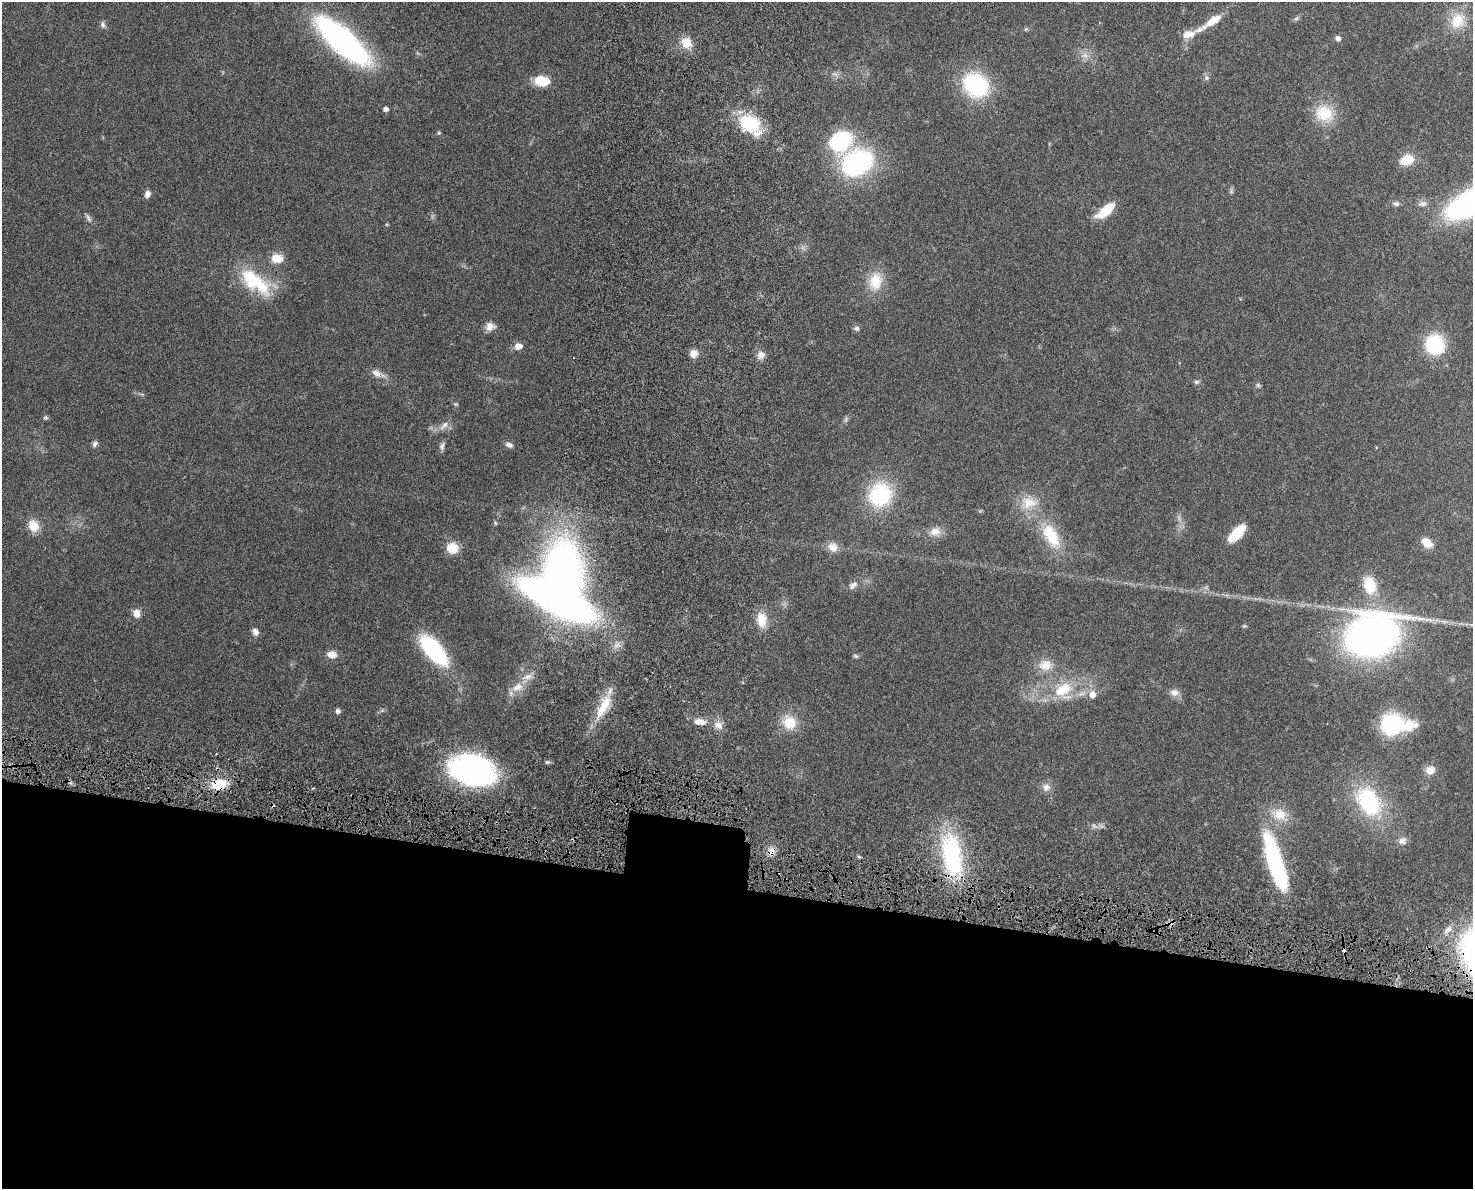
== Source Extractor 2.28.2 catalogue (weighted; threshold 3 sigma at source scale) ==
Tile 11 of 3 x 4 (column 2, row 4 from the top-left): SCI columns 1665-3135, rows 81-1267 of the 4909 x 4905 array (HDU 1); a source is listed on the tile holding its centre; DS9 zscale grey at full resolution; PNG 1475 x 1191 px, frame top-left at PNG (2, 2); no overlay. Shown black and unused: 26% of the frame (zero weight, under 4 of 8 exposures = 6% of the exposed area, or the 3 px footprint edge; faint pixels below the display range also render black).
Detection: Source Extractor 2.28.2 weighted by HDU 2 'WHT'; one run over the whole footprint, this tile lists its part. Background 0.0272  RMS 0.0022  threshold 0.00916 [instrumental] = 3 sigma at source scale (4.09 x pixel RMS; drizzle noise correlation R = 1.36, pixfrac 0.8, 0.05/0.05 arcsec/px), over >= 5 px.
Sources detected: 94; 2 inside a brighter object's white glare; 2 cosmic-ray / hot-pixel residue — not listed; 6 inside a brighter listed object's ellipse — not listed separately; the other 84 listed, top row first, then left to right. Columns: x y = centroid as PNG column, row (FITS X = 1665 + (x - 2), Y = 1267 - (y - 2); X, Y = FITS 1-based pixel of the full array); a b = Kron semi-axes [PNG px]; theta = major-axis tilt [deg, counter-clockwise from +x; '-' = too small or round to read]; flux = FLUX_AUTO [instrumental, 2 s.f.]
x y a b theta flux
1296 19 6 4 2 0.36
1213 20 19 8 34 3.5
1457 21 23 18 60 5
103 25 9 6 -70 0.56
1026 29 5 5 - 0.26
1188 34 17 10 10 2.1
1338 38 5 5 - 0.79
343 41 55 19 -41 55
686 42 14 14 - 2.6
1085 55 9 6 -53 0.9
1206 78 7 5 -21 0.45
542 81 14 9 -10 5.5
976 85 25 20 -37 20
385 109 5 4 - 0.86
1324 113 24 21 -26 6.1
749 123 25 18 -23 9.3
439 133 5 5 - 0.31
1407 160 14 10 16 3.9
857 162 39 31 26 24
147 194 8 6 70 1
1471 202 51 20 29 52
1396 204 8 6 -15 0.56
1422 204 13 7 4 0.91
1105 211 23 9 39 5.2
88 218 13 4 -57 0.56
277 258 14 10 -5 2.7
250 276 71 17 -41 9.8
875 281 24 18 83 4.8
490 326 11 9 1 1.5
856 328 7 6 - 0.57
1435 345 17 16 - 14
518 346 9 8 - 1.3
694 353 9 9 - 1.5
761 355 11 10 - 1.2
376 373 12 8 -19 1.4
1196 382 7 5 15 0.44
1258 385 6 5 - 0.38
45 418 6 5 - 0.34
444 425 16 7 44 1.3
95 444 8 6 57 0.56
509 445 10 6 -23 0.76
442 446 10 6 84 0.65
880 495 31 28 57 14
1029 503 23 16 -6 4.2
495 523 6 5 - 0.3
33 526 13 10 -60 3.2
935 532 14 10 9 1.9
1237 533 21 9 46 5.7
1051 536 36 18 -61 8.2
1427 543 12 8 -36 2.4
833 547 14 12 -25 1.8
452 548 13 12 - 3.3
853 585 13 7 39 1.1
1370 585 18 13 -79 5.6
557 600 61 19 -27 120
137 614 10 8 -88 1.5
762 620 18 12 -83 3.3
255 632 8 6 -64 1
1372 635 51 38 23 84
433 650 27 12 -49 26
332 654 11 8 -9 1.8
856 656 7 5 -27 0.36
1045 665 18 14 8 2.8
517 687 17 10 25 2.3
1063 690 26 16 27 6.7
1174 692 12 9 -1 1.2
1092 694 8 7 - 1.5
604 706 37 11 61 5.2
337 711 5 5 - 0.75
699 722 13 7 -7 1.7
789 723 20 17 -48 4.2
1392 724 23 18 3 16
718 725 11 10 - 1.4
472 770 42 28 -11 47
1430 770 10 9 - 1.7
218 785 18 11 14 5.1
1046 787 11 10 - 1.2
1369 801 36 24 -59 17
1279 814 21 16 -19 4
1402 841 11 9 32 1.1
771 852 10 8 68 1.5
952 855 51 22 -80 23
1275 862 64 14 -73 27
1448 929 11 7 32 1.1
Overlapping masked pixels (flux is a lower limit): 3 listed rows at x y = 218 785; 771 852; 952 855
Isophote crosses this tile's border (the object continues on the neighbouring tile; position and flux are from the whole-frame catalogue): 1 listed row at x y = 1471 202
Unlisted compact peaks at least as high as the median listed source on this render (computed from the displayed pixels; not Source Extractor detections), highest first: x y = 547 762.